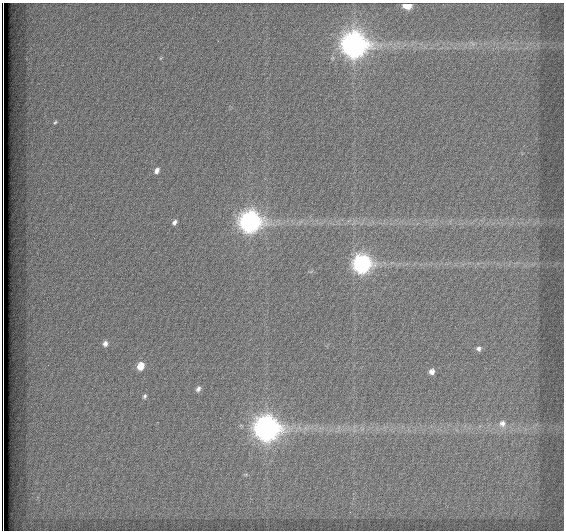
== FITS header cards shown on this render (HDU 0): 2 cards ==
NAXIS1  =                  562          / # of pixels in <axis direction>
NAXIS2  =                  528          / # of pixels in <axis direction>

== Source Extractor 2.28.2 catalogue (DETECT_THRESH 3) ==
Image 562 x 528 px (HDU 0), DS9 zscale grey, 1 PNG px = 1 image px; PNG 566 x 532 px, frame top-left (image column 1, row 528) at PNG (2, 3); no overlay
Background 1800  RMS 5.2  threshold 15.6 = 3 sigma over >= 5 px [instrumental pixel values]
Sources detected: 16; all 16 listed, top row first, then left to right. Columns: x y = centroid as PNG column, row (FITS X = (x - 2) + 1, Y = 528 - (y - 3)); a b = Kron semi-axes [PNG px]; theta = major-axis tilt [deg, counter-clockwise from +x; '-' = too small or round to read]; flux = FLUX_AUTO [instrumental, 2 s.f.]
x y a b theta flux
407 5 6 4 -6 10000
354 45 10 10 - 330000
55 122 5 4 - 500
157 171 7 5 56 1500
174 222 7 5 51 1100
250 222 10 9 - 190000
362 264 9 9 - 110000
105 343 7 6 - 1600
478 349 7 6 - 1200
141 366 7 6 - 5900
432 372 6 6 - 1800
198 389 8 6 61 1300
145 396 6 5 - 730
502 424 11 10 - 3000
266 428 10 10 - 320000
3 528 8 2 -89 1900
At the frame edge (FLAGS 8, measured only in part): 2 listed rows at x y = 407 5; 3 528